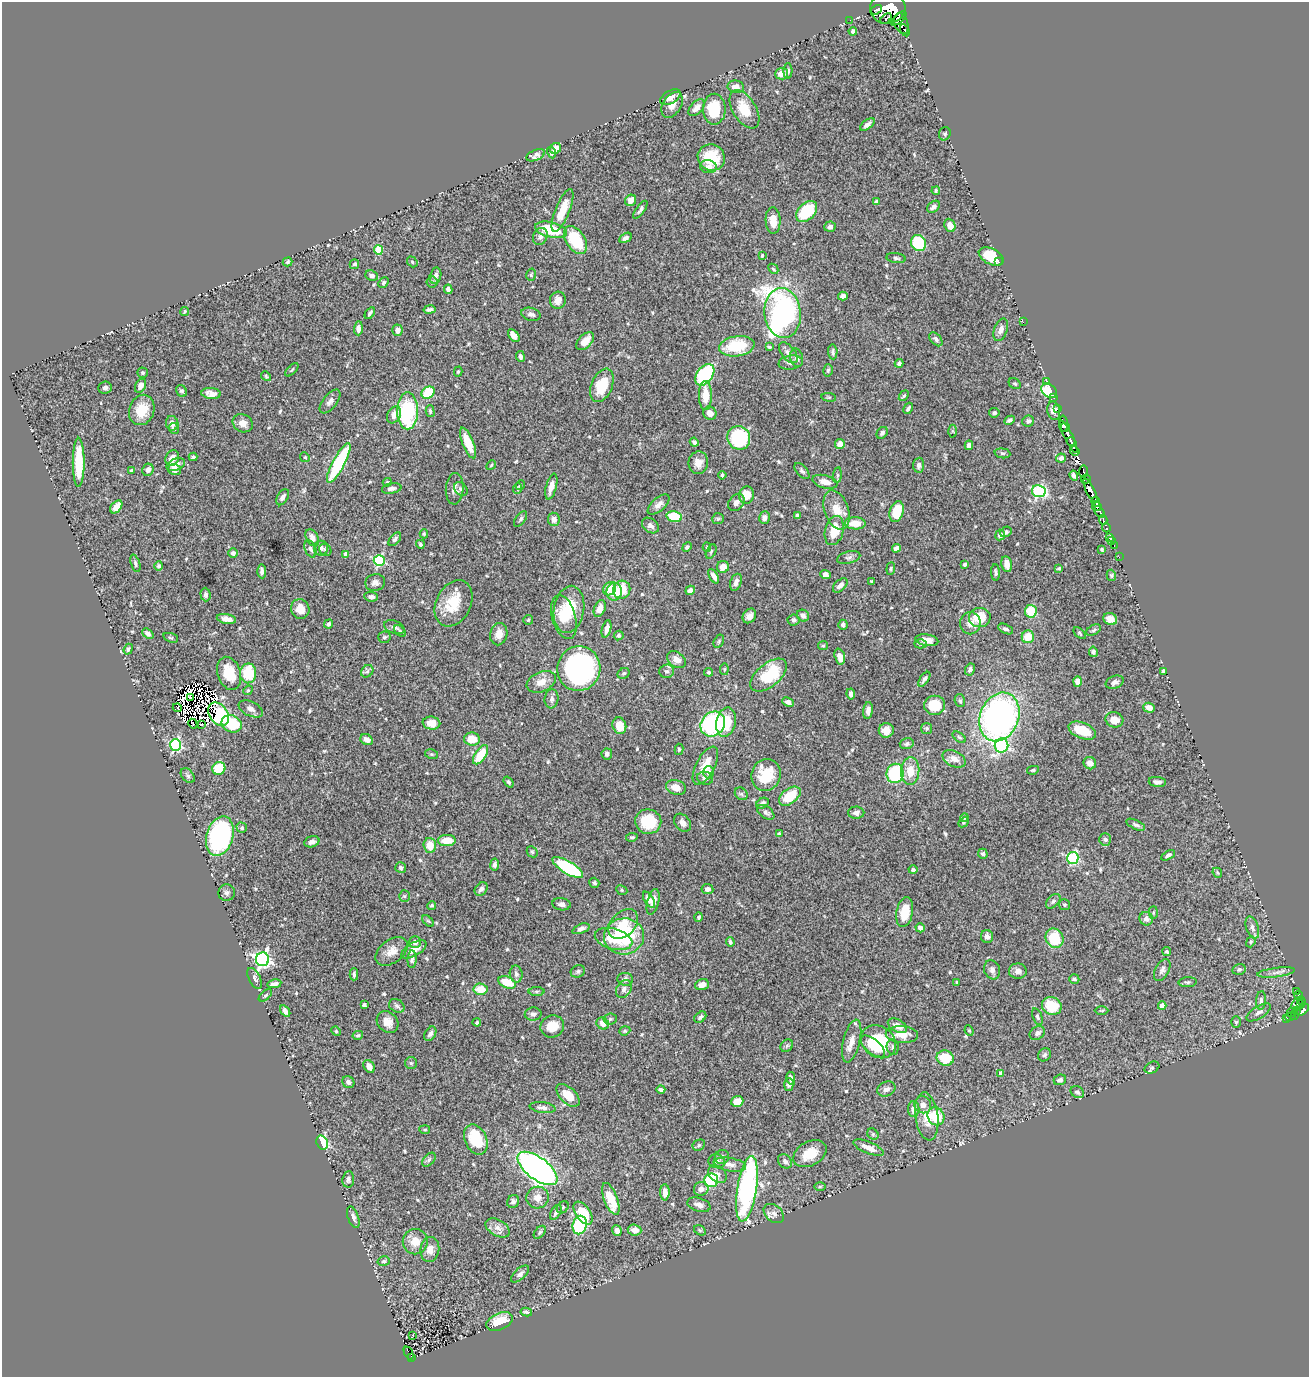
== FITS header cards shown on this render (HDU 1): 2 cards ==
NAXIS1  =                 1307
NAXIS2  =                 1375

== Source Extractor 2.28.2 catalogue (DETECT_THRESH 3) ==
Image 1307 x 1375 px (HDU 1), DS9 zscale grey, 1 PNG px = 1 image px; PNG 1311 x 1379 px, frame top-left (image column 1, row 1375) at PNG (2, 2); each listed source drawn as its Kron ellipse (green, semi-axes under 4 px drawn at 4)
Background 1.04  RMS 0.026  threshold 0.077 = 3 sigma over >= 5 px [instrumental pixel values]
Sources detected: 599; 15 with non-positive FLUX_AUTO (blend fragments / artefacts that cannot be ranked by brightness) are neither listed nor drawn; of the other 584, the 500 brightest by FLUX_AUTO listed and drawn (84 fainter detections omitted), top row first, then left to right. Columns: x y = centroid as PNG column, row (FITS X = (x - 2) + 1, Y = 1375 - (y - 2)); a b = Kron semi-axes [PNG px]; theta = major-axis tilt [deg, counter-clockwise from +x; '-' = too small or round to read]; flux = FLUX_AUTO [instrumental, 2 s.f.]
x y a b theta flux
888 8 18 15 6 3900
876 10 6 3 33 280
899 18 9 4 42 440
886 19 7 3 44 190
850 20 2 2 - 3.7
901 23 11 6 -72 400
905 30 6 3 -60 36
853 31 4 4 - 4.6
788 71 8 4 89 3.7
782 74 6 5 - 20
736 87 8 6 -11 12
670 97 11 6 30 11
672 105 14 9 59 14
697 108 10 6 47 8.7
714 109 15 11 90 54
744 109 21 11 -58 38
867 124 8 4 38 7
945 134 7 5 66 2.8
556 148 6 5 - 11
551 152 6 4 -77 3.6
536 155 10 5 23 6.9
711 157 14 13 - 62
708 167 8 6 -8 7.8
936 191 4 3 - 2.2
631 200 6 5 - 16
876 202 4 3 - 4.2
933 207 7 5 40 7
563 210 23 7 68 38
640 210 10 4 54 5.1
807 211 12 8 44 81
773 221 13 7 -88 21
950 225 7 5 -68 18
830 227 6 5 - 6.1
551 230 16 7 -13 64
540 236 9 7 65 7.8
626 238 7 4 29 5.7
575 240 15 9 -57 76
918 243 8 7 - 87
378 250 5 4 - 50
762 255 4 3 - 2.7
991 256 13 7 -27 65
896 258 10 5 -8 4
288 262 5 4 - 3.2
412 262 6 4 -50 2.2
999 262 2 2 - 5.7
354 264 5 4 - 4.1
773 269 6 4 -46 2.5
531 275 6 4 75 2.5
372 276 6 5 - 5.4
435 276 8 5 77 7.5
432 282 5 5 - 2.7
384 283 6 4 48 3
448 289 5 4 - 5.3
843 296 5 4 - 5.8
558 300 8 8 - 12
429 310 6 3 10 4.7
184 312 4 3 - 2.2
370 313 6 3 57 3.4
783 313 25 18 -83 630
531 314 10 6 -15 6.5
1023 322 2 2 - 25
358 328 7 4 88 9.3
397 330 5 5 - 12
1001 330 12 6 70 7.6
514 336 7 4 -52 16
936 339 8 5 -49 5.8
585 341 11 6 47 20
737 346 18 10 9 78
769 347 4 3 - 2.3
833 352 7 4 -86 4.2
788 353 12 6 -51 9.6
520 356 5 4 - 4.5
797 358 9 6 -77 7.5
791 363 12 7 7 8.1
899 363 4 4 - 5.8
292 370 8 3 46 2.6
828 370 6 4 75 2.7
458 372 5 4 - 2.5
142 373 5 5 - 2.8
705 375 12 8 54 160
266 376 5 4 - 2.3
1047 382 3 2 - 8.5
1015 384 6 5 - 2.7
602 385 17 10 67 55
140 386 7 5 62 10
105 388 6 6 - 5.9
182 391 6 5 - 4.1
1049 391 8 6 -38 80
428 393 7 5 36 68
211 394 9 5 -5 9.8
705 395 14 6 -90 34
904 396 6 3 51 2.6
829 397 7 3 -8 2.1
1054 398 2 2 - 14
330 401 14 6 52 8.1
908 408 6 3 59 4
1057 409 4 2 - 20
142 410 15 12 70 38
407 411 18 10 90 150
430 411 6 4 -76 3.2
1054 411 9 6 -77 12
710 413 7 6 - 11
994 413 5 4 - 4.6
394 415 9 6 61 15
1010 420 6 3 25 4.3
1028 421 6 5 - 4.8
172 423 7 6 - 10
243 423 10 9 - 13
1063 424 8 4 -88 380
1065 427 4 4 - 400
174 428 5 5 - 4.3
953 431 6 4 -89 2.2
882 433 6 5 - 4.2
1069 437 18 4 -64 1000
739 438 12 11 - 140
1071 441 4 3 - 380
694 442 4 3 - 3.5
468 443 16 5 -68 37
840 444 5 4 - 14
969 445 5 4 - 6.9
1075 451 5 4 - 27
1002 453 8 5 -5 3.1
193 457 4 3 - 2.3
305 457 5 4 - 2.2
172 458 8 6 65 16
1061 458 5 4 - 6.4
79 462 25 6 90 71
339 463 22 6 62 150
698 463 11 10 - 15
176 465 9 6 19 16
491 465 5 4 - 2.2
919 465 7 5 87 6.4
148 470 6 5 - 8.5
175 470 6 5 - 9.9
131 471 4 3 - 2.6
802 471 9 5 -49 4.5
1083 471 6 4 88 180
722 475 4 3 - 2.5
837 475 8 4 82 3.2
1074 476 5 3 - 5.2
1086 479 5 3 - 36
387 482 5 3 - 2.2
825 482 13 6 -14 14
520 485 5 3 - 2.3
551 487 13 5 75 13
392 488 10 5 9 6.2
517 488 5 3 - 2.2
455 489 16 9 86 10
461 489 8 6 -49 3.8
1090 490 13 4 -63 1800
1039 491 7 6 - 210
746 495 9 7 76 26
283 497 9 5 60 6.9
736 502 9 7 49 8.5
1096 502 5 3 - 200
659 505 13 6 42 10
116 507 7 5 50 15
1097 507 4 3 - 90
837 510 20 12 -71 29
897 511 10 7 75 48
1100 512 7 3 -55 400
798 516 4 3 - 3.4
674 517 8 5 -15 67
765 518 6 5 - 8.7
521 519 9 4 53 3.7
554 519 7 6 - 8.9
718 519 6 5 - 2.7
1103 520 5 3 - 80
855 523 10 6 -2 26
650 526 9 6 -38 6.4
1106 528 4 3 - 150
834 530 15 9 75 37
1006 532 6 5 - 6.1
424 534 4 4 - 2.1
1000 535 5 4 - 6.7
1110 537 3 2 - 5.1
312 538 9 6 -64 12
395 539 8 4 50 4.7
1112 541 3 2 - 8.2
420 544 4 4 - 2.8
1114 546 3 2 - 16
687 547 5 4 - 3.8
707 547 4 4 - 2.6
321 548 7 7 - 6
896 548 4 4 - 6.3
310 549 9 5 -69 5.2
1102 549 4 3 - 2.5
325 550 6 5 - 4.2
711 551 8 4 64 3.1
233 553 5 4 - 5.3
346 554 4 4 - 8.1
849 557 12 6 15 5.6
1119 557 3 2 - 4
379 561 5 5 - 160
135 563 9 4 -71 3.8
1007 564 8 5 -77 15
965 565 4 3 - 3
159 566 5 4 - 3.4
723 567 6 6 - 18
1059 568 3 3 - 2.4
891 569 6 4 84 2.6
262 571 7 4 -88 5.5
996 572 8 4 -86 4.2
826 574 5 4 - 6.2
1111 575 6 4 -76 2.6
714 576 8 4 -61 9
871 581 3 3 - 2.2
736 582 9 5 70 7
375 583 10 8 14 8
840 585 9 5 43 9.6
609 589 7 6 - 25
622 590 9 8 - 42
690 590 5 4 - 9
614 592 9 7 79 38
206 594 7 5 -87 4.4
371 597 7 5 -6 6.2
453 603 24 17 63 51
300 609 10 9 - 20
569 609 24 15 80 59
600 609 9 5 68 12
1031 611 6 6 - 45
749 616 8 6 54 9
803 616 6 5 - 6.3
564 617 22 12 -74 38
980 617 11 9 14 53
226 619 10 5 -10 12
1110 619 7 6 - 13
528 620 5 5 - 2.4
794 620 6 5 - 3.8
970 623 11 10 - 14
328 624 5 4 - 3.6
843 625 5 4 - 4.6
394 627 10 6 -20 6.7
606 629 9 4 76 11
1006 629 8 4 -24 4.7
1094 630 8 5 28 3.5
400 631 7 4 -45 2.7
148 633 6 4 -39 5.7
1080 633 7 4 -44 2.3
499 634 11 8 79 15
619 636 5 4 - 3.8
384 637 6 6 - 3.3
1028 637 6 6 - 25
171 638 8 4 -19 2.6
927 640 11 6 -8 18
719 641 7 4 60 2.6
920 644 6 4 0 2.6
823 646 5 4 - 2.2
128 649 5 4 - 4.1
1093 652 5 4 - 3.8
840 657 8 5 -73 15
676 660 10 7 -38 12
579 669 22 21 - 400
724 669 6 4 82 2.3
970 669 6 4 63 4.2
367 671 7 5 46 3.8
667 671 7 7 - 5.5
1163 671 4 3 - 3.6
708 672 4 4 - 3.3
229 673 17 11 -72 47
248 673 10 8 87 69
624 673 6 5 - 3
769 675 22 11 40 87
924 679 8 3 54 5.2
1077 681 5 4 - 9.7
541 682 15 9 24 18
1115 682 9 6 21 6.5
248 690 5 4 - 2.1
851 694 5 4 - 6.9
190 697 3 3 - 3.1
552 699 9 7 84 7.1
960 701 6 5 - 3.2
788 702 6 4 -23 8.9
935 705 10 9 - 46
177 708 4 3 - 5.2
1149 708 6 5 - 11
251 709 13 7 -26 8.9
868 711 8 4 84 7.4
219 714 13 9 -55 190
999 717 25 19 69 580
1114 720 9 7 -15 15
726 722 15 9 78 55
431 723 9 6 -8 16
193 724 5 2 - 3.2
201 724 4 3 - 3.7
232 724 10 8 -22 68
713 724 13 11 49 220
619 726 8 6 -73 29
927 728 5 5 - 3.2
886 730 7 7 - 18
1082 731 14 8 -22 36
959 737 7 3 -35 2.5
472 739 8 6 -3 30
367 740 6 5 - 10
907 744 7 5 16 5
176 745 6 5 - 230
1001 745 7 6 - 270
679 749 5 4 - 2.5
431 754 6 4 -11 2.6
607 754 5 5 - 4.7
481 755 11 5 56 49
954 759 12 7 -28 14
1090 763 6 6 - 13
705 766 21 9 63 28
219 768 6 6 - 76
1033 770 6 4 10 2.6
910 771 14 9 85 28
709 772 6 5 - 8.7
895 773 10 8 80 130
766 775 16 14 75 57
188 776 8 6 -50 4.5
705 778 8 6 -17 6.9
508 782 6 4 -52 3.2
1157 782 9 5 -6 7.1
676 787 10 7 -17 16
741 794 7 5 -44 3.3
790 796 12 7 37 51
763 803 7 5 32 5.8
766 812 10 6 -37 5.7
856 813 8 6 -1 6.1
964 818 4 4 - 3.3
648 822 13 12 - 58
963 822 6 4 43 2.6
682 823 10 7 -49 8.5
1136 825 10 4 -25 4.6
242 828 5 5 - 3.3
779 833 3 3 - 2.2
220 836 20 13 74 300
632 837 6 3 8 2.3
1105 839 6 6 - 4.5
447 840 9 5 3 31
312 842 8 5 20 6.6
430 845 7 6 - 23
532 852 6 5 - 2.5
983 854 5 5 - 4.3
1168 855 7 4 29 4.5
1073 858 6 5 - 180
495 864 6 4 82 5.1
401 868 5 5 - 4.6
568 868 17 6 -31 160
913 870 4 4 - 3.7
1217 873 5 4 - 2.2
594 883 5 5 - 2.7
481 889 7 5 46 5.6
707 889 6 5 - 5.2
622 890 6 4 -25 2.7
227 893 8 8 - 5
404 896 5 5 - 2.6
649 900 9 4 -58 8.5
1053 901 8 5 45 4.7
653 902 13 5 75 11
561 904 9 6 -8 8.1
432 905 4 4 - 3
1065 905 5 5 - 2.9
905 912 15 8 80 38
1153 913 6 4 88 2.7
699 917 5 4 - 3.1
1146 919 7 6 - 7.3
428 921 7 4 -43 2.7
623 924 17 12 45 31
1252 927 11 6 -72 7.1
920 928 5 4 - 8.6
581 929 9 4 22 6.1
624 936 20 18 4 130
987 936 6 6 - 6.7
1054 938 10 8 -58 70
613 939 19 10 -15 35
415 942 6 5 - 8.2
730 942 5 3 - 4
1251 942 6 4 68 2.3
414 949 14 6 29 17
391 951 18 11 38 19
1167 952 4 4 - 3
262 959 7 6 - 530
412 959 9 4 88 4.2
1239 969 7 5 14 3.7
992 970 10 7 -71 6.9
1162 970 12 7 61 6.5
578 971 7 6 - 3.8
1018 971 9 7 -2 7.5
1276 972 19 4 7 7.8
354 974 6 3 90 3.3
516 974 8 6 -80 5.4
255 978 11 5 -62 5.7
625 979 8 6 -8 6.4
1074 979 5 4 - 3.7
507 982 9 5 -23 42
957 982 3 3 - 2.7
1188 982 9 5 2 3.6
274 984 7 4 11 7.4
702 985 7 5 20 11
480 989 7 5 -5 31
624 989 9 7 56 6.5
537 991 8 4 1 2.9
1296 991 3 2 - 29
265 995 8 4 41 3.1
1299 995 4 3 - 77
1261 1000 9 5 85 5.5
1301 1001 4 3 - 68
1297 1003 7 3 51 55
364 1005 4 4 - 5
1301 1005 3 2 - 17
397 1006 8 6 -35 4.6
1052 1006 10 8 -24 49
1162 1006 4 4 - 22
1102 1010 7 3 -1 2.1
1303 1010 7 4 43 170
285 1011 6 4 -57 5.5
1296 1011 3 3 - 18
1259 1012 14 6 32 8.2
1291 1013 4 3 - 28
533 1014 8 6 2 6.7
1295 1015 3 2 - 4
1291 1016 5 3 - 13
700 1017 7 4 40 5
1037 1017 9 4 -71 3.6
610 1019 7 5 5 3.8
1286 1019 3 3 - 14
388 1022 12 9 -46 15
477 1022 4 3 - 2.9
1236 1022 6 5 - 2.6
603 1023 6 5 - 12
552 1026 12 11 - 28
897 1026 10 6 -28 12
336 1031 5 4 - 2.2
625 1031 5 4 - 2.4
969 1031 5 4 - 2.3
1037 1033 8 6 33 7
430 1034 8 5 59 6
358 1035 5 3 - 2.4
902 1035 16 8 -4 26
852 1041 22 8 76 17
878 1042 18 15 -36 98
787 1046 7 5 45 3.4
873 1046 15 7 -39 20
893 1047 8 6 -78 4.4
1044 1055 7 6 - 3.9
945 1058 8 7 - 48
411 1063 6 6 - 3.2
369 1066 7 5 -57 12
1152 1068 8 5 30 3.6
1001 1073 4 3 - 7.4
791 1078 6 4 -79 7.6
1060 1080 6 5 - 5.1
348 1082 6 5 - 5.6
789 1084 6 4 89 5.4
886 1089 9 7 25 7.4
661 1090 4 3 - 4.9
1077 1092 7 5 -30 3.9
568 1095 14 8 -44 27
737 1101 6 5 - 23
923 1105 9 8 - 12
543 1107 13 5 -8 7
914 1109 8 5 89 16
927 1116 24 11 -82 32
936 1116 9 8 - 53
425 1130 5 3 - 2.3
873 1134 6 5 - 2.9
476 1139 16 10 -65 62
322 1143 7 5 -69 89
699 1145 6 5 - 2.9
868 1148 16 6 -23 15
810 1154 18 12 29 33
722 1157 7 7 - 6.6
429 1160 8 5 45 4.1
717 1161 8 7 - 6.7
785 1161 8 6 -45 5.3
730 1165 16 6 -10 12
538 1168 23 11 -37 880
717 1174 10 7 -40 9.3
348 1179 8 6 83 5.5
711 1180 7 7 - 110
820 1187 6 4 1 2.4
701 1189 7 7 - 11
747 1189 33 9 81 320
665 1192 8 5 89 13
538 1197 11 11 - 14
611 1199 17 6 -69 47
513 1201 7 5 67 4.4
699 1205 12 6 -17 9.6
563 1207 7 5 45 3.1
556 1212 8 4 60 5.8
583 1213 13 7 -54 64
774 1213 11 8 -40 8.7
353 1217 11 5 -71 7.8
580 1225 9 7 77 150
498 1228 13 8 -30 11
634 1230 7 5 -5 14
700 1230 6 4 -31 2.2
617 1231 5 4 - 8.8
540 1232 7 4 50 3.2
415 1242 12 12 - 21
430 1249 12 9 82 14
384 1261 6 5 - 3.3
520 1274 11 5 42 6.6
526 1312 6 3 -10 3.2
500 1322 14 8 23 42
413 1335 3 3 - 4.5
409 1353 7 2 -64 13
412 1358 3 2 - 14
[84 fainter detections neither listed nor drawn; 15 non-positive-flux detections neither listed nor drawn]